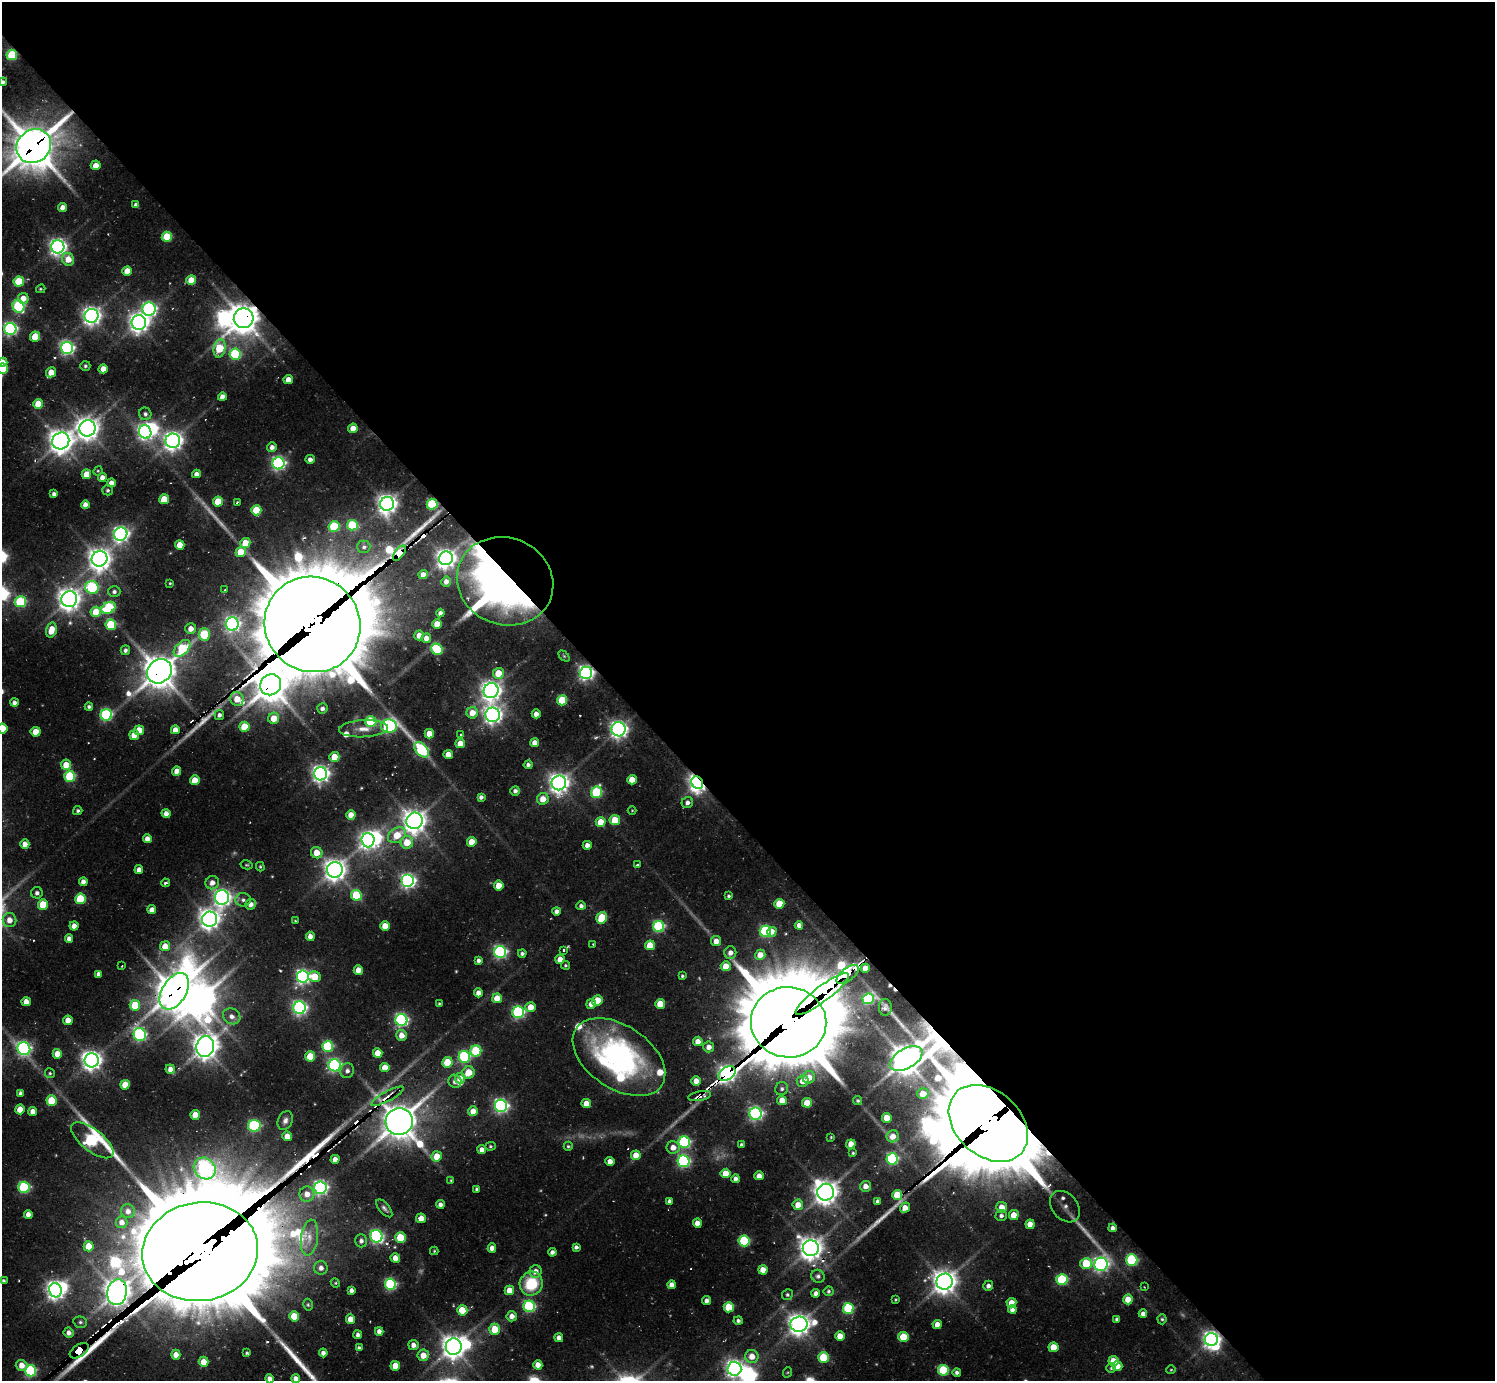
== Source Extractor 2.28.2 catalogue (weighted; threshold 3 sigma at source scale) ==
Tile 8 of 4 x 4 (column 4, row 2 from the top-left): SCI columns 4479-5971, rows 3127-4505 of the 6327 x 6301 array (HDU 1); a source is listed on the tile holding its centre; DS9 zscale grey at full resolution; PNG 1497 x 1383 px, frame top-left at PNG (2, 2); each listed source drawn as its Kron ellipse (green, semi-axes under 4 px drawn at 4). Shown black and unused: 59% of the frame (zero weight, under 2 of 3 exposures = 12% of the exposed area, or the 3 px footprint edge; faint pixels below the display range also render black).
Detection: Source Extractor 2.28.2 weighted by HDU 2 'WHT'; one run over the whole footprint, this tile lists its part. Background 0.131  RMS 0.011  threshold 0.0499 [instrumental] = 3 sigma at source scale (4.5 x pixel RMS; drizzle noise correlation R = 1.50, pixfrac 1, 0.05/0.05 arcsec/px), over >= 5 px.
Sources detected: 454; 2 too faint to see at this stretch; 14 inside a brighter object's white glare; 7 cosmic-ray / hot-pixel residue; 9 long thin detections or spike segments (spike, bleed or trail) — neither listed nor drawn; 9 inside a brighter listed object's ellipse — not listed separately; the other 413 listed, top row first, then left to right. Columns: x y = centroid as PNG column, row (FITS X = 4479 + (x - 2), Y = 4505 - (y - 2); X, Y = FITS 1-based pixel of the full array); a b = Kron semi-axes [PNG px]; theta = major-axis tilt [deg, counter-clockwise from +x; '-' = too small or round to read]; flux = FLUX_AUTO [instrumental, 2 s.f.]
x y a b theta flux
12 55 5 5 - 56
3 82 4 4 - 2.5
34 146 18 16 40 3200
96 165 5 5 - 9.4
136 205 4 4 - 3.9
62 207 4 4 - 7.5
167 237 5 5 - 44
58 247 6 6 - 490
68 259 6 6 - 14
127 271 5 4 - 13
191 280 5 4 - 24
19 282 5 5 - 49
41 289 4 4 - 1.2
23 298 5 5 - 12
18 306 6 5 - 110
149 309 6 6 - 260
91 316 7 7 - 550
244 318 10 9 - 1600
139 322 7 7 - 700
10 329 6 6 - 240
35 337 5 5 - 27
67 348 6 6 - 260
220 348 9 5 79 48
235 354 5 5 - 93
2 362 5 4 - 14
85 366 5 5 - 2
3 369 5 5 - 31
103 369 5 4 - 12
51 372 5 4 - 17
288 380 4 4 - 13
222 397 4 4 - 6.9
38 404 5 5 - 25
145 414 6 6 - 3.2
87 428 8 8 - 950
353 428 5 4 - 13
145 432 7 6 - 340
61 441 9 8 - 1100
173 441 7 7 - 650
272 447 5 4 - 5.4
310 459 5 4 - 4.7
278 463 6 6 - 270
98 471 5 4 - 1.2
86 474 5 5 - 15
196 474 4 4 - 6.3
102 477 4 4 - 6.7
111 483 4 4 - 8.1
108 490 5 5 - 2
54 494 4 4 - 3.6
164 499 5 5 - 25
218 502 5 5 - 35
237 502 3 2 - 1.1
387 504 7 6 - 670
432 504 5 5 - 76
85 505 4 4 - 7.2
256 510 5 5 - 36
352 525 5 5 - 72
334 526 5 5 - 66
121 534 7 6 - 370
245 543 5 5 - 20
180 545 5 4 - 19
364 547 6 6 - 3.1
241 552 5 5 - 26
399 553 9 4 53 880
446 558 7 6 - 670
99 559 8 7 - 950
423 575 4 4 - 9.4
446 581 5 5 - 6.1
505 581 49 43 -21 640
170 583 4 3 - 1.1
92 587 7 6 - 100
225 590 3 3 - 1.1
114 592 6 5 - 3.3
69 599 8 7 - 930
20 602 5 5 - 83
109 608 7 5 29 94
96 612 5 5 - 23
440 613 4 4 - 4.5
232 624 6 6 - 320
312 624 49 47 -41 20000
437 624 5 4 - 15
111 625 5 5 - 65
191 629 5 5 - 9
51 630 7 5 73 18
204 635 6 5 - 49
419 635 5 5 - 8.7
426 638 5 5 - 8.7
182 648 10 6 44 63
437 649 6 5 - 75
125 650 5 4 - 3.3
564 656 6 4 -45 1.3
159 671 13 11 41 2000
498 673 5 5 - 23
586 673 6 6 - 340
271 685 11 10 - 2100
491 691 8 7 - 750
237 699 7 6 - 18
562 700 5 5 - 46
14 702 4 4 - 4
89 707 4 4 - 2.6
322 709 5 5 - 3.8
472 713 6 5 - 15
536 714 4 4 - 6.4
106 715 6 5 - 130
219 715 5 5 - 3.8
493 715 7 7 - 530
274 718 5 5 - 16
371 722 6 5 - 77
389 726 8 6 -3 230
244 727 5 5 - 31
2 728 5 5 - 31
363 729 24 8 2 14
619 729 7 7 - 430
139 730 5 5 - 19
175 730 4 4 - 9.2
36 732 5 5 - 17
429 734 5 4 - 17
461 734 4 3 - 0.97
134 735 5 5 - 13
460 743 5 4 - 15
535 743 4 4 - 10
421 750 9 5 -49 140
448 754 5 4 - 11
334 757 5 5 - 22
66 765 5 5 - 17
528 765 4 4 - 3.4
177 771 4 4 - 10
321 774 6 6 - 500
70 776 5 5 - 75
195 780 5 5 - 19
632 780 5 4 - 17
559 783 7 7 - 720
697 783 6 5 - 580
515 791 5 4 - 3.6
596 792 6 5 - 82
481 797 4 4 - 3.6
543 799 6 5 - 13
687 803 6 5 - 4.5
632 810 4 3 - 0.74
78 811 5 4 - 2.2
166 813 4 4 - 6
351 815 5 4 - 12
615 820 5 5 - 28
415 821 8 8 - 1000
601 822 5 5 - 20
397 835 10 7 34 23
147 839 4 4 - 7.6
368 840 7 6 - 440
407 842 6 6 - 22
472 842 5 5 - 19
25 844 5 4 - 9.6
587 845 4 4 - 6.1
317 853 6 5 - 17
247 865 6 4 -12 1.4
637 865 3 3 - 2
260 867 5 4 - 1.2
139 870 4 4 - 8
335 870 8 7 - 890
408 881 6 6 - 310
83 882 4 4 - 6.5
165 883 4 4 - 2.6
212 883 7 6 - 7.5
499 885 5 5 - 17
37 893 6 5 - 3.7
356 895 5 5 - 58
729 896 4 4 - 1.8
222 897 7 7 - 460
80 899 5 5 - 54
243 900 7 6 - 3.9
43 904 5 5 - 26
250 904 5 5 - 7.2
779 904 5 5 - 27
581 906 4 4 - 3.3
152 910 4 4 - 9.2
557 911 4 4 - 5.1
602 918 6 5 - 49
210 919 8 7 - 780
9 920 7 7 - 9.1
295 921 3 3 - 0.8
799 925 4 4 - 5.8
74 926 4 4 - 8.1
385 926 5 4 - 19
659 926 5 5 - 130
765 931 6 5 - 130
772 932 5 4 - 8.2
310 936 4 4 - 6.5
69 939 4 4 - 5.4
716 941 5 5 - 10
593 944 3 2 - 0.93
650 945 5 4 - 20
165 946 5 5 - 14
563 950 3 3 - 3.8
500 952 6 6 - 220
522 953 4 4 - 2.7
730 953 6 6 - 6.4
760 955 5 5 - 12
560 959 4 4 - 9.6
479 960 4 4 - 3.5
565 965 4 4 - 1.5
122 966 2 2 - 0.91
726 966 5 5 - 16
865 968 4 4 - 13
358 970 4 4 - 12
98 974 4 4 - 4.1
848 974 13 6 38 1600
682 976 4 3 - 1.7
303 977 6 6 - 300
314 977 6 5 - 19
174 991 20 12 59 2500
478 993 4 4 - 8.4
822 994 33 7 37 1200
497 998 5 4 - 17
868 999 5 5 - 100
597 1000 5 5 - 19
26 1002 4 4 - 9.6
439 1004 4 3 - 1.2
591 1004 5 4 - 9
660 1004 5 5 - 23
135 1005 5 5 - 34
530 1007 5 5 - 13
885 1007 8 6 -87 3.1
300 1008 6 6 - 280
518 1012 6 6 - 160
232 1016 9 7 -29 6.5
68 1020 4 4 - 11
401 1020 6 6 - 220
789 1022 38 35 -7 15000
140 1035 7 6 - 190
402 1035 5 5 - 11
698 1041 4 4 - 9.9
205 1046 11 8 79 1300
328 1046 5 5 - 85
709 1047 5 5 - 7.3
24 1049 7 6 - 240
476 1051 5 5 - 65
378 1053 5 4 - 16
57 1054 5 4 - 12
310 1056 5 5 - 28
464 1057 6 6 - 130
619 1057 51 31 -34 240
906 1059 18 10 30 1800
92 1060 7 7 - 690
447 1062 5 5 - 31
335 1065 6 6 - 230
385 1067 5 4 - 15
170 1069 5 4 - 6.3
347 1071 7 6 - 4.4
50 1073 5 5 - 1.5
468 1073 6 6 - 20
727 1074 9 6 34 690
809 1077 6 6 - 14
460 1078 5 5 - 11
455 1081 7 6 - 4.9
696 1081 4 4 - 11
803 1081 6 6 - 11
125 1085 5 4 - 18
782 1089 7 6 - 3
20 1093 4 3 - 3.2
923 1094 5 5 - 18
387 1096 18 5 28 10
699 1096 11 4 10 5.6
782 1100 5 5 - 13
52 1101 5 5 - 40
858 1101 5 4 - 1.7
586 1103 5 4 - 14
807 1103 5 5 - 26
501 1106 6 6 - 280
20 1109 5 5 - 16
33 1111 4 4 - 8.1
473 1111 5 5 - 12
756 1114 6 6 - 250
195 1115 5 4 - 17
887 1118 5 5 - 18
285 1121 10 7 63 4.9
399 1122 14 13 - 2600
988 1123 45 32 -42 20000
254 1126 6 6 - 130
287 1136 5 4 - 12
893 1136 6 6 - 11
831 1137 4 3 - 0.85
92 1140 25 11 -38 190
684 1142 6 5 - 140
851 1144 5 4 - 16
742 1145 4 4 - 3.1
490 1146 5 4 - 1.4
568 1146 4 4 - 1.7
673 1147 6 6 - 9.3
482 1150 4 4 - 6.5
853 1153 4 3 - 1.3
636 1155 5 5 - 14
437 1156 5 5 - 18
335 1159 4 4 - 7
892 1159 5 5 - 150
610 1161 4 4 - 7.7
684 1161 6 6 - 180
205 1168 12 10 -44 310
726 1173 5 5 - 20
759 1176 4 4 - 8.8
735 1179 4 4 - 4.6
451 1180 4 3 - 1
866 1186 5 5 - 8.2
24 1187 6 5 - 110
320 1188 6 6 - 270
477 1189 4 3 - 2.2
826 1192 8 8 - 1100
307 1194 7 7 - 11
897 1195 5 5 - 31
669 1201 4 4 - 3.5
878 1201 4 4 - 3.9
440 1204 4 4 - 4.5
798 1205 5 5 - 12
1002 1207 5 5 - 13
1065 1207 17 12 -49 17
384 1208 11 5 -50 3.2
905 1208 5 4 - 11
128 1211 7 6 - 5.8
28 1214 4 4 - 6.9
1014 1215 5 5 - 19
1001 1216 5 5 - 3.3
421 1218 5 4 - 12
122 1222 6 6 - 6.8
697 1223 4 4 - 8.6
1030 1224 4 4 - 13
1113 1228 4 4 - 4.7
376 1236 6 6 - 190
309 1237 18 8 82 12
400 1238 5 5 - 42
361 1241 6 6 - 4.1
744 1241 5 5 - 99
89 1246 5 5 - 23
576 1247 4 4 - 3
492 1248 4 4 - 6.6
811 1248 8 8 - 1100
434 1251 4 4 - 1.1
200 1252 58 49 9 38000
552 1252 4 4 - 4
395 1258 5 4 - 12
1132 1260 5 5 - 110
1086 1263 6 5 - 45
1101 1264 7 6 - 340
321 1268 7 7 - 5.8
763 1270 4 4 - 14
535 1271 6 6 - 7.8
818 1276 7 6 - 3.1
1062 1280 5 5 - 87
3 1281 3 3 - 2
945 1282 8 8 - 1100
335 1283 5 4 - 1.2
390 1284 6 5 - 140
531 1284 12 11 - 45
671 1285 4 4 - 6.9
988 1286 5 5 - 4.2
1144 1287 2 2 - 0.7
55 1290 7 6 - 540
351 1290 4 4 - 4
509 1290 5 5 - 15
828 1291 5 5 - 2.1
117 1292 13 10 81 1400
816 1293 4 4 - 4.6
787 1295 5 5 - 1.7
1128 1299 5 5 - 20
707 1300 4 4 - 4.5
896 1300 3 3 - 0.97
1011 1303 5 4 - 13
308 1305 6 4 -74 1.6
529 1306 6 5 - 130
729 1307 5 5 - 40
848 1308 5 5 - 91
1012 1309 4 4 - 4.9
462 1310 5 5 - 32
1143 1314 4 4 - 5.1
294 1316 5 5 - 22
512 1316 5 5 - 7.3
350 1319 5 4 - 13
1117 1319 4 3 - 2.1
1162 1319 5 4 - 1.7
738 1321 4 4 - 2.8
80 1322 7 5 -14 2.5
799 1324 9 7 14 930
937 1324 4 4 - 9.5
495 1329 5 5 - 25
379 1331 4 4 - 6.2
69 1333 5 5 - 5.1
358 1335 4 3 - 3.3
840 1336 5 5 - 13
903 1337 5 5 - 35
559 1338 4 4 - 5.5
1211 1340 6 6 - 510
413 1345 5 5 - 6.5
454 1347 8 8 - 1100
1053 1347 5 5 - 23
359 1348 4 4 - 2.7
79 1351 10 6 34 1500
247 1353 4 3 - 1.7
323 1353 4 4 - 5.3
176 1355 5 4 - 9.2
423 1355 5 5 - 14
752 1356 7 6 - 13
823 1357 5 5 - 44
1113 1361 5 5 - 23
204 1362 5 5 - 14
22 1365 6 5 - 10
538 1365 4 4 - 10
395 1366 5 5 - 19
1117 1366 5 4 - 10
1111 1368 5 4 - 1.6
734 1369 7 7 - 500
943 1370 5 5 - 67
1171 1370 4 4 - 1.1
31 1371 6 5 - 110
788 1372 5 3 - 1
957 1372 4 4 - 2.9
270 1379 4 4 - 6
296 1379 4 4 - 6.8
Overlapping masked pixels (flux is a lower limit): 27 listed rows (the first 20) at x y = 12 55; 34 146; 244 318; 432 504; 399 553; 505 581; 312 624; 159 671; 586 673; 271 685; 237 699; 697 783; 848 974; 174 991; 822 994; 789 1022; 906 1059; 727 1074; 387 1096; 699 1096
Isophote crosses this tile's border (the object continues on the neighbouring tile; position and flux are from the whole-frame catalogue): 8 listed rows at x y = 3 82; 34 146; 2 362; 3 369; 2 728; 734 1369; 270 1379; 296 1379